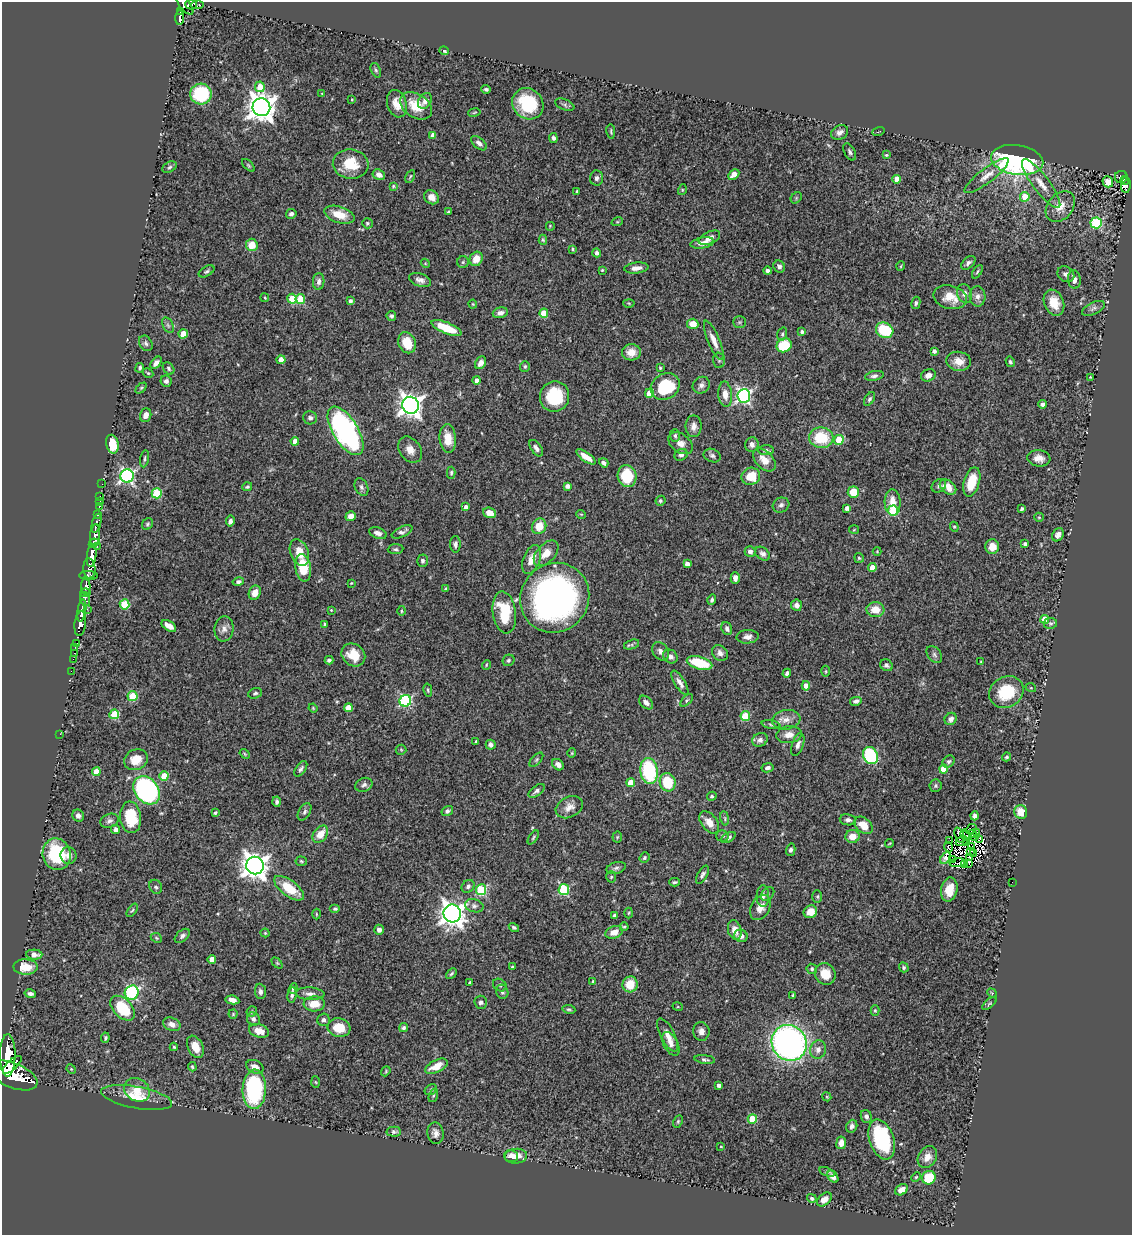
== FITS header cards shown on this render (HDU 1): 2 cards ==
NAXIS1  =                 1130
NAXIS2  =                 1233

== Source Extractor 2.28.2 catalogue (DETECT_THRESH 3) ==
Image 1130 x 1233 px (HDU 1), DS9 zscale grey, 1 PNG px = 1 image px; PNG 1134 x 1237 px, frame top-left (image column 1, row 1233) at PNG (2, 2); each listed source drawn as its Kron ellipse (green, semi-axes under 4 px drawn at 4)
Background 0.96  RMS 0.026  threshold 0.0776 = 3 sigma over >= 5 px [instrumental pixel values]
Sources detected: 471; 6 with non-positive FLUX_AUTO (blend fragments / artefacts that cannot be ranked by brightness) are neither listed nor drawn; the other 465 listed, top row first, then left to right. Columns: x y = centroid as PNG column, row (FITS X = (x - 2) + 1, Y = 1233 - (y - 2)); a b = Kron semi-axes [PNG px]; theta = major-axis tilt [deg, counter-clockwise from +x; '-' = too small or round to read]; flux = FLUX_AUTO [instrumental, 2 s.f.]
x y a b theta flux
191 4 5 5 - 170
185 5 12 5 -51 810
197 5 6 3 3 83
181 11 4 3 - 210
180 18 7 3 88 270
444 51 5 4 - 2.9
376 70 7 4 -69 3.1
260 87 5 5 - 27
486 89 4 3 - 3.8
322 93 4 2 - 1.1
201 94 11 10 - 100
352 99 3 2 - 1.5
425 101 8 6 56 8
397 104 14 9 -75 20
528 104 16 15 - 97
565 105 10 5 -23 4.3
416 106 17 12 -33 36
261 107 9 9 - 2300
474 112 6 3 10 1.8
611 131 7 3 -81 2.4
840 132 9 7 30 8.5
878 132 6 2 20 1.4
433 135 4 4 - 11
553 138 5 4 - 4.2
479 143 9 5 -39 6.6
850 152 9 5 -62 4.7
886 155 4 4 - 2.1
1017 160 26 15 -9 550
351 164 18 14 -7 48
248 165 8 4 -46 2.4
170 167 8 5 28 3.5
379 175 6 5 - 9
734 175 6 4 47 28
410 176 7 3 63 2.2
987 176 27 7 37 18
1121 177 6 6 - 190
596 178 7 6 - 6
897 179 4 4 - 21
1124 180 4 3 - 70
1108 182 6 5 - 31
1041 184 30 8 -53 26
1126 185 8 5 88 190
393 186 4 4 - 2.1
682 190 5 3 - 1.9
577 191 3 3 - 2.9
431 197 8 6 -39 13
1025 197 5 4 - 32
796 198 6 5 - 2.4
1060 207 17 12 49 23
448 212 4 2 - 1.8
291 214 5 5 - 5.7
339 215 15 8 -18 31
617 222 6 3 18 2.1
367 223 5 5 - 2.7
1096 223 5 5 - 150
550 226 5 5 - 1.9
709 238 11 6 24 11
543 240 5 4 - 2.1
702 243 12 5 10 12
252 245 6 6 - 33
573 249 3 3 - 2.6
597 253 4 4 - 6.6
476 259 7 6 - 21
463 262 6 5 - 2.8
425 263 4 3 - 1.5
968 263 8 5 43 5.4
901 266 5 3 - 1.5
779 267 6 5 - 5.2
636 268 12 5 7 12
602 270 3 3 - 1.9
207 271 8 5 29 3.7
768 271 4 4 - 4.4
977 272 7 4 55 2.8
1066 274 9 7 -36 7
420 280 11 6 -18 8.3
1074 280 9 6 -85 9.7
319 281 8 6 88 7
964 294 10 7 -78 9.6
978 296 10 8 -88 8.8
950 297 17 11 -14 28
265 298 4 3 - 1.8
292 299 5 4 - 45
300 299 5 4 - 59
350 301 4 3 - 5.5
629 303 5 3 - 1.8
916 303 6 4 80 3.6
1054 303 13 9 -68 30
473 304 4 4 - 1.7
1093 308 12 6 25 6.1
500 313 8 5 15 8.7
544 313 4 4 - 47
391 316 5 5 - 3.9
739 322 6 5 - 3.1
693 324 5 5 - 24
168 325 8 5 -64 4.3
446 328 16 5 -22 49
885 330 9 7 -25 79
802 332 4 4 - 4.3
183 334 4 4 - 40
782 334 7 5 74 3.2
714 340 21 6 -67 16
146 343 8 6 -57 5.1
407 343 11 8 -66 36
784 345 8 7 - 76
934 351 4 3 - 6.1
631 352 9 8 - 15
281 360 4 4 - 19
719 360 7 6 - 3.6
959 361 12 9 -7 20
1010 362 5 4 - 3
156 363 7 4 48 7.5
481 363 7 5 57 11
525 366 5 4 - 3
140 368 5 4 - 3.3
169 368 7 5 -51 3.4
660 368 3 3 - 2.2
148 373 5 4 - 2.1
928 375 7 6 - 12
874 376 9 5 11 4.9
1090 377 2 2 - 1.2
477 380 4 4 - 8.1
166 381 6 5 - 5.7
701 385 9 8 - 7.2
665 386 15 12 34 89
141 388 6 4 45 2.3
649 393 4 4 - 35
725 394 12 7 -84 15
744 396 6 6 - 410
555 397 15 14 - 83
869 399 7 4 57 3.8
1043 404 4 4 - 4.2
410 405 8 8 - 1400
146 415 7 5 72 9.4
310 418 7 6 - 5.9
694 426 11 8 -90 9.8
346 431 27 12 -58 410
675 436 6 5 - 4.1
448 438 14 8 -85 28
821 438 12 10 -7 66
839 440 5 4 - 41
295 441 4 4 - 14
680 443 14 9 -37 13
112 444 9 6 -77 42
752 445 7 6 - 7.3
536 448 9 5 -55 6.2
410 450 14 10 -55 16
766 450 7 5 1 4.2
681 455 7 5 29 6.6
712 456 9 6 -22 4.9
586 457 11 4 -36 17
1039 458 11 8 -6 13
144 459 8 3 79 3.2
764 460 13 8 -45 22
604 463 5 3 - 5.7
451 473 6 4 88 3.1
127 476 6 6 - 420
627 476 11 9 -77 73
751 476 9 8 - 36
972 482 15 7 73 45
102 484 2 2 - 9.1
567 486 4 4 - 8.1
939 486 8 6 34 4
247 487 5 4 - 3
361 487 9 6 -65 5.7
948 487 9 6 -38 19
853 492 5 5 - 37
157 493 5 5 - 96
100 496 2 2 - 7.2
100 501 2 2 - 8.6
660 501 5 4 - 3
893 502 13 8 -88 24
781 505 8 7 - 6
99 506 4 3 - 60
466 507 4 4 - 6.6
847 508 4 4 - 7.8
1022 509 3 3 - 4.1
893 511 5 5 - 110
490 513 6 5 - 19
581 514 5 3 - 1.4
97 515 3 3 - 180
351 516 5 4 - 12
1039 517 5 4 - 1.9
230 521 5 4 - 6.4
96 523 10 4 75 340
147 524 6 5 - 2.9
539 526 8 7 - 30
954 527 5 4 - 2.2
854 530 5 3 - 1.5
402 532 11 5 25 6.4
378 533 9 5 -21 8.1
95 535 11 5 84 1200
1058 535 7 5 60 8.3
94 543 5 3 - 550
455 544 8 5 -89 5.8
1025 544 4 3 - 4
97 546 3 2 - 170
992 547 7 6 - 23
395 549 8 5 5 3.4
877 551 4 4 - 1.6
299 552 14 9 -68 26
750 552 5 5 - 6.2
546 553 15 9 47 19
763 554 8 6 -40 6.1
92 556 11 4 84 2000
859 558 5 5 - 2.5
532 559 15 8 68 19
422 561 6 5 - 4.2
687 564 4 4 - 9.4
872 567 4 4 - 25
303 568 14 7 -81 54
89 569 10 6 -86 690
88 576 9 4 -1 480
735 578 5 4 - 6.9
238 582 6 4 14 4.2
351 583 2 2 - 1.3
86 586 9 4 -87 800
446 588 4 3 - 2.4
85 593 5 3 - 200
255 593 7 6 - 18
555 598 36 33 52 730
85 599 7 5 -77 360
712 600 5 4 - 4.1
124 604 5 5 - 76
796 605 5 5 - 6.7
87 609 2 2 - 14
331 610 4 3 - 1.3
875 610 9 7 1 24
82 611 11 3 81 1200
401 611 5 3 - 1.8
504 612 21 11 -81 74
1045 619 4 4 - 30
1050 623 6 5 - 3.1
80 624 12 5 83 1800
325 624 3 3 - 3.5
169 626 8 4 -33 13
224 629 12 9 84 11
727 629 6 5 - 6.2
748 637 11 6 4 8.9
77 643 3 3 - 23
632 645 8 4 18 4.1
75 647 2 2 - 19
660 651 10 7 -54 7.6
74 653 2 2 - 14
720 653 8 7 - 7.5
353 655 12 10 -39 30
934 655 9 6 -52 5.5
670 656 8 6 -37 7.3
73 659 2 2 - 12
329 660 4 4 - 4.2
509 660 6 5 - 3.5
981 661 3 2 - 1.2
699 663 13 6 -16 80
486 665 5 3 - 1.6
886 665 6 5 - 5.1
71 671 2 2 - 13
826 671 5 3 - 1.9
787 673 5 4 - 5.7
680 683 14 5 -59 9.4
806 686 5 4 - 15
1031 688 5 3 - 1.4
428 690 6 3 -77 2.3
1006 692 18 15 32 72
255 693 7 5 19 3.9
132 696 5 5 - 70
687 700 8 4 46 2.8
405 701 6 5 - 230
856 701 6 4 14 5.3
646 702 8 5 -45 8.2
313 708 4 3 - 1.7
348 708 4 4 - 35
114 714 5 4 - 70
745 716 5 5 - 67
951 719 6 5 - 7.2
786 720 14 10 8 15
771 725 9 3 -12 3.1
60 734 2 2 - 25
789 735 13 8 7 15
760 740 8 6 29 8.1
476 741 3 3 - 2.1
491 745 5 5 - 5.4
798 745 12 5 71 7.4
401 750 5 5 - 2
572 753 5 4 - 1.8
245 754 5 3 - 1.8
870 755 9 7 -65 160
1007 757 4 4 - 2.7
136 760 12 10 26 29
536 760 9 4 46 2.5
949 761 7 5 43 3.7
558 765 6 5 - 7.7
767 768 6 4 12 5.5
301 769 9 5 54 4.6
943 769 4 4 - 28
649 771 13 8 -81 140
96 772 4 4 - 26
164 776 5 4 - 33
668 782 9 7 -72 63
631 783 4 4 - 33
364 785 9 6 23 5.7
936 786 6 6 - 3.2
147 790 15 12 -51 390
537 791 9 5 36 5.7
712 796 5 4 - 4
277 802 5 4 - 4
569 807 14 10 27 14
447 811 6 5 - 4.5
304 812 9 5 59 5.3
1021 812 7 6 - 25
215 813 3 3 - 3.4
78 816 6 5 - 7.3
975 816 4 4 - 5.7
131 817 16 10 -83 68
725 818 7 3 -81 2.4
848 820 8 5 -8 5.7
109 821 9 6 21 6
709 822 12 8 -53 16
864 825 10 7 -43 28
116 829 5 4 - 8.5
971 829 6 3 40 14
977 832 3 2 - 3
972 833 3 2 - 0.54
320 834 9 6 51 22
959 835 8 3 -68 0.59
965 835 6 2 -70 2.1
722 836 6 5 - 3.7
852 836 7 6 - 20
533 837 8 4 55 2.5
617 837 5 5 - 2.1
728 837 8 4 29 4.9
974 837 4 2 - 0.36
979 839 4 2 - 0.96
950 840 2 2 - 3.4
962 841 6 3 30 4
890 843 4 3 - 1.6
967 843 2 2 - 1
948 847 5 3 - 4.7
972 847 3 2 - 3.8
791 850 6 4 75 4.6
970 851 3 3 - 0.67
974 853 3 2 - 1.6
57 854 16 14 -76 110
68 856 8 8 - 10
969 857 3 2 - 0.62
644 858 5 4 - 3
946 858 7 4 55 1.2
953 860 3 2 - 1.5
301 861 5 4 - 2.3
958 863 8 2 6 2.6
969 863 3 3 - 2.9
964 865 3 2 - 3.5
255 866 9 8 - 2000
616 868 10 5 16 5.3
702 875 10 5 60 5
611 877 6 5 - 2.5
675 882 5 3 - 2.7
1012 882 2 2 - 17
468 886 7 6 - 5.7
156 887 7 6 - 4.7
289 888 17 8 -36 50
481 890 5 5 - 130
564 890 5 5 - 120
949 890 12 8 79 28
768 894 8 5 48 3.8
763 896 11 6 89 6.6
817 897 6 5 - 2.6
474 906 9 6 -14 5.4
760 907 13 9 61 15
335 909 5 4 - 3.1
132 910 8 4 55 2.6
810 912 7 6 - 23
452 913 9 8 - 1600
629 913 5 3 - 1.9
316 914 5 3 - 1.7
615 915 4 3 - 4
514 927 5 4 - 3.4
624 927 4 4 - 2
379 930 5 4 - 7.2
735 930 10 6 -75 15
614 932 9 6 20 14
265 933 4 4 - 2.2
182 936 9 5 41 4.7
741 936 7 6 - 7.6
156 938 6 4 -23 2.3
34 955 8 5 -3 14
212 959 4 4 - 16
277 963 6 4 -45 2.2
25 967 12 7 -1 31
512 967 3 3 - 2.5
904 967 5 4 - 4.5
812 969 5 5 - 4.1
451 973 6 4 45 2.9
825 974 11 10 - 30
593 981 4 3 - 2.3
470 982 3 3 - 2.8
630 984 8 7 - 35
500 985 7 6 - 3.6
293 988 5 4 - 4
260 991 8 5 -84 5.8
502 992 7 6 - 5.1
132 993 7 7 - 200
992 993 5 4 - 2.2
30 994 6 4 -11 5.4
310 994 14 6 -3 8.8
292 995 8 4 83 5.5
793 995 3 2 - 2.2
232 1000 7 4 -9 9.2
481 1002 6 6 - 5.3
314 1004 11 7 2 24
989 1004 8 4 39 2.8
678 1007 5 3 - 1.8
123 1008 15 9 -45 79
569 1009 6 4 -9 2.8
875 1010 5 4 - 2.3
252 1012 5 5 - 2.6
233 1014 4 4 - 2.1
253 1019 7 6 - 5.5
323 1020 6 6 - 5.6
172 1024 9 6 -21 9.6
339 1028 11 9 -8 36
404 1028 5 4 - 3.4
259 1031 10 6 -17 17
701 1031 9 8 - 9.1
668 1035 18 7 -63 14
105 1038 5 4 - 3.3
789 1043 18 17 - 750
671 1044 13 7 -61 8.5
174 1047 4 4 - 2.2
195 1047 12 7 -65 23
818 1050 9 8 - 9.4
8 1055 21 8 89 4500
705 1059 10 4 -7 3.9
12 1065 12 5 43 1700
436 1066 12 6 26 24
192 1067 5 3 - 2.1
255 1067 9 6 -26 15
71 1069 5 4 - 1.9
386 1071 5 4 - 2
13 1075 26 12 -22 5700
316 1082 6 4 -86 1.8
719 1085 4 3 - 5.3
254 1089 20 11 88 210
137 1090 13 11 -30 27
431 1090 6 5 - 2.7
433 1095 7 4 71 2.7
827 1097 4 3 - 1.6
137 1098 36 11 -10 38
866 1116 6 5 - 7.1
752 1119 5 4 - 49
678 1121 6 4 64 2.4
852 1126 6 5 - 6.6
394 1132 7 5 -3 4.6
435 1133 11 8 -79 9.4
882 1139 21 12 -71 170
841 1143 6 5 - 13
721 1146 3 2 - 1.3
511 1156 7 6 - 11
516 1156 11 7 5 16
927 1157 11 9 56 15
827 1172 8 4 -18 3.3
833 1177 7 4 -50 8.8
916 1177 5 4 - 2.5
929 1178 7 6 - 74
902 1190 7 5 32 14
812 1198 5 4 - 3.4
824 1199 8 5 40 9.1
At the frame edge (FLAGS 8, measured only in part): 2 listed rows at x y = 185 5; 13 1075
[6 non-positive-flux detections neither listed nor drawn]